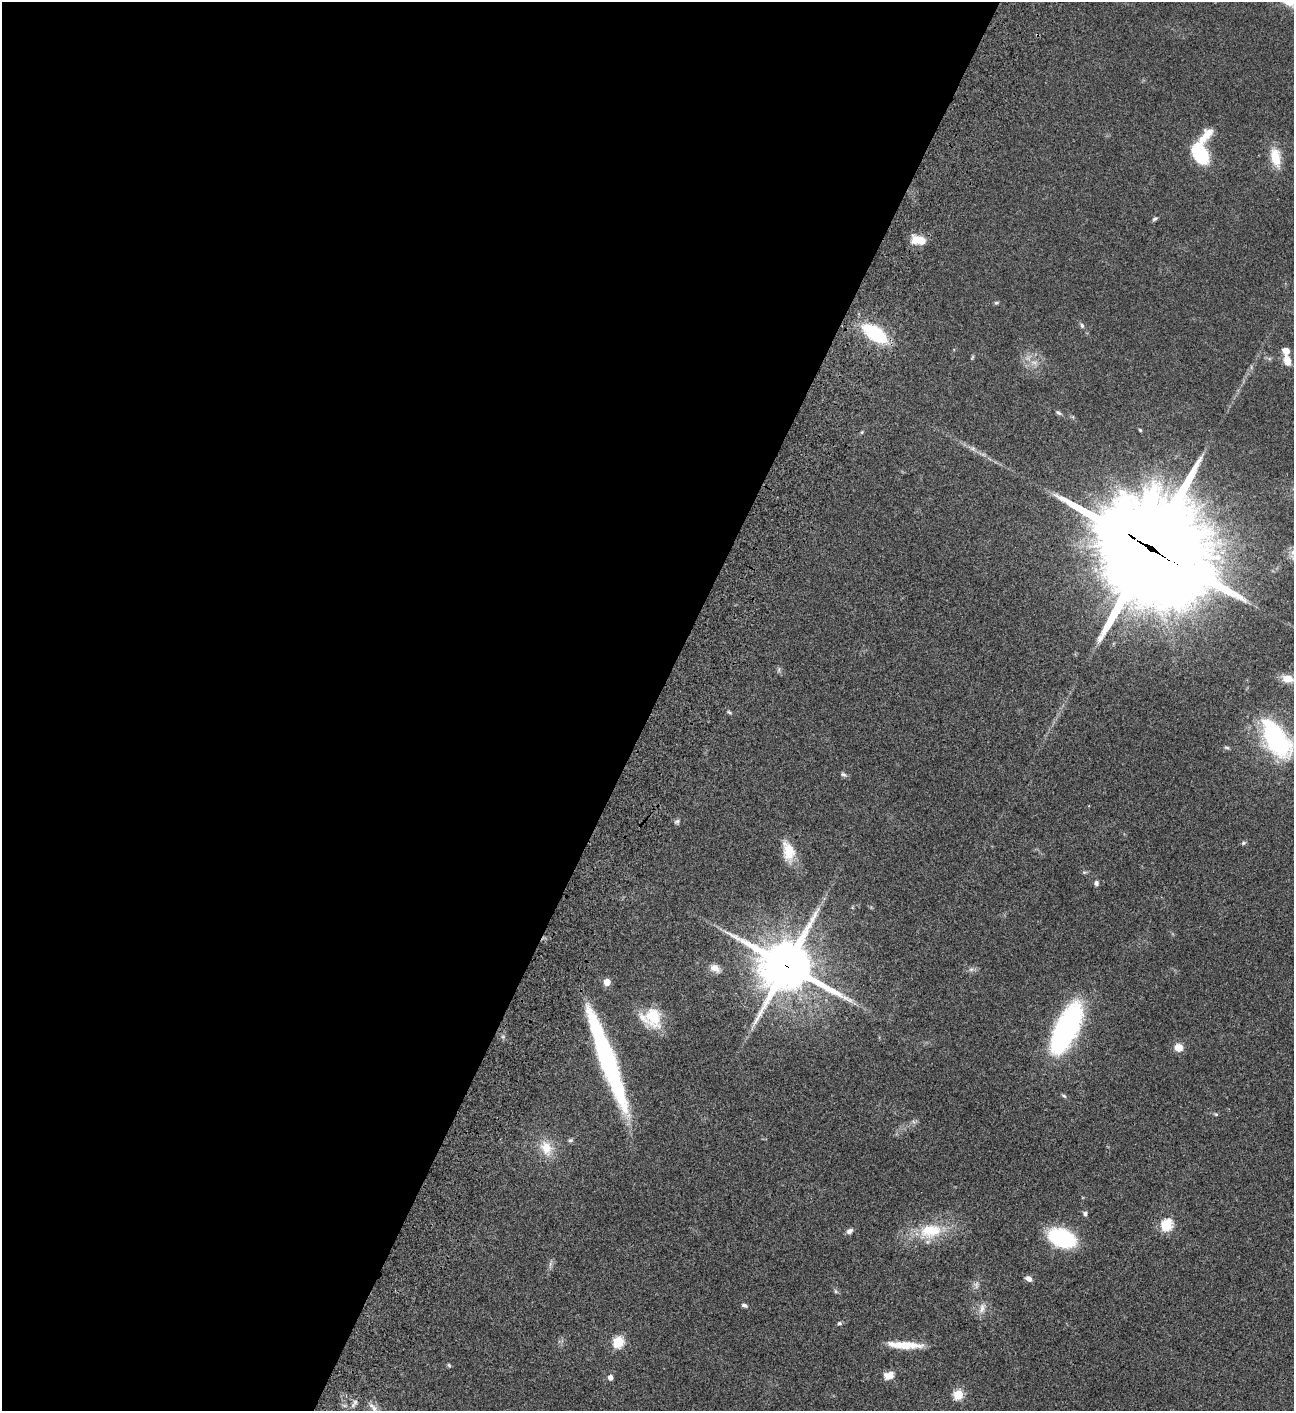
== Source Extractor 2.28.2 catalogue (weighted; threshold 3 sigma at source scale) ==
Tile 5 of 4 x 4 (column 1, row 2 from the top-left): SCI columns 506-1797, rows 3023-4431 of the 6051 x 6048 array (HDU 1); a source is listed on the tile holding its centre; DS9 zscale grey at full resolution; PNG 1296 x 1413 px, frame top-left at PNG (2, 2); no overlay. Shown black and unused: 51% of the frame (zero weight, under 3 of 4 exposures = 13% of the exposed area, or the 3 px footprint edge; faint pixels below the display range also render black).
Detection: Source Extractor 2.28.2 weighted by HDU 2 'WHT'; one run over the whole footprint, this tile lists its part. Background 0.0643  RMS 0.0059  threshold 0.0264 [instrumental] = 3 sigma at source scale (4.5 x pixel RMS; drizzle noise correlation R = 1.50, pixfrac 1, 0.05/0.05 arcsec/px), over >= 5 px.
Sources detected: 60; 4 too faint to see at this stretch — not listed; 1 inside a brighter listed object's ellipse — not listed separately; the other 55 listed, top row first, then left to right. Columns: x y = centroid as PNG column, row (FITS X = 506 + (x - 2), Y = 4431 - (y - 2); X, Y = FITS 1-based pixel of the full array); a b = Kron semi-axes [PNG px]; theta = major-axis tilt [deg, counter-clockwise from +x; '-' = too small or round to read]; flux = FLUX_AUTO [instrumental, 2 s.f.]
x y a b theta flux
1206 135 28 11 48 9.4
1200 154 19 12 -60 40
1275 157 24 11 -78 12
1155 219 7 4 31 0.98
918 240 17 9 -8 9.8
996 303 6 4 16 0.8
1082 326 7 5 -73 1.2
875 333 19 9 -35 53
972 357 8 4 67 0.67
1287 360 13 8 -73 5.8
1058 413 8 5 -36 1.1
1140 430 4 3 - 0.58
862 432 4 4 - 0.6
973 448 9 4 -8 1.4
1151 549 45 37 -37 9600
1293 552 10 7 74 3.5
1288 679 16 10 -12 6.4
729 712 7 4 -23 0.83
1276 739 40 19 -58 74
1227 748 8 4 -2 0.88
843 774 9 5 -34 1.2
677 822 8 6 29 1.3
1243 843 7 5 17 0.96
788 852 26 14 -78 12
1084 872 6 4 -42 0.76
1096 883 7 6 - 1.4
787 966 19 17 -22 2500
715 968 14 9 -29 4.5
607 982 6 6 - 6.7
653 1017 27 19 -72 19
1066 1029 47 19 65 110
1178 1047 9 8 - 5.8
607 1059 99 13 -70 120
1064 1096 8 4 -35 0.89
1216 1114 6 4 -29 0.66
570 1140 7 5 20 0.98
546 1148 23 16 -67 11
1085 1213 5 5 - 1.5
1166 1225 6 5 - 55
849 1231 7 6 - 2.2
930 1231 33 20 10 23
1062 1238 20 13 -22 64
1029 1279 7 5 -36 2.7
836 1291 7 5 -60 0.93
744 1305 7 5 -16 1.3
982 1308 16 8 72 3.7
839 1323 6 5 - 1
618 1342 6 5 - 43
905 1345 37 8 -2 13
449 1365 6 4 -67 0.75
889 1375 13 9 18 5.1
610 1378 5 4 - 3
958 1395 5 5 - 32
355 1402 9 6 60 1.6
374 1409 10 6 -80 3
Overlapping masked pixels (flux is a lower limit): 3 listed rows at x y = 1151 549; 787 966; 607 1059
Isophote crosses this tile's border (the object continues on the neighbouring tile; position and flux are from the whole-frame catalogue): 3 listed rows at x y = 1293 552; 1276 739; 374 1409